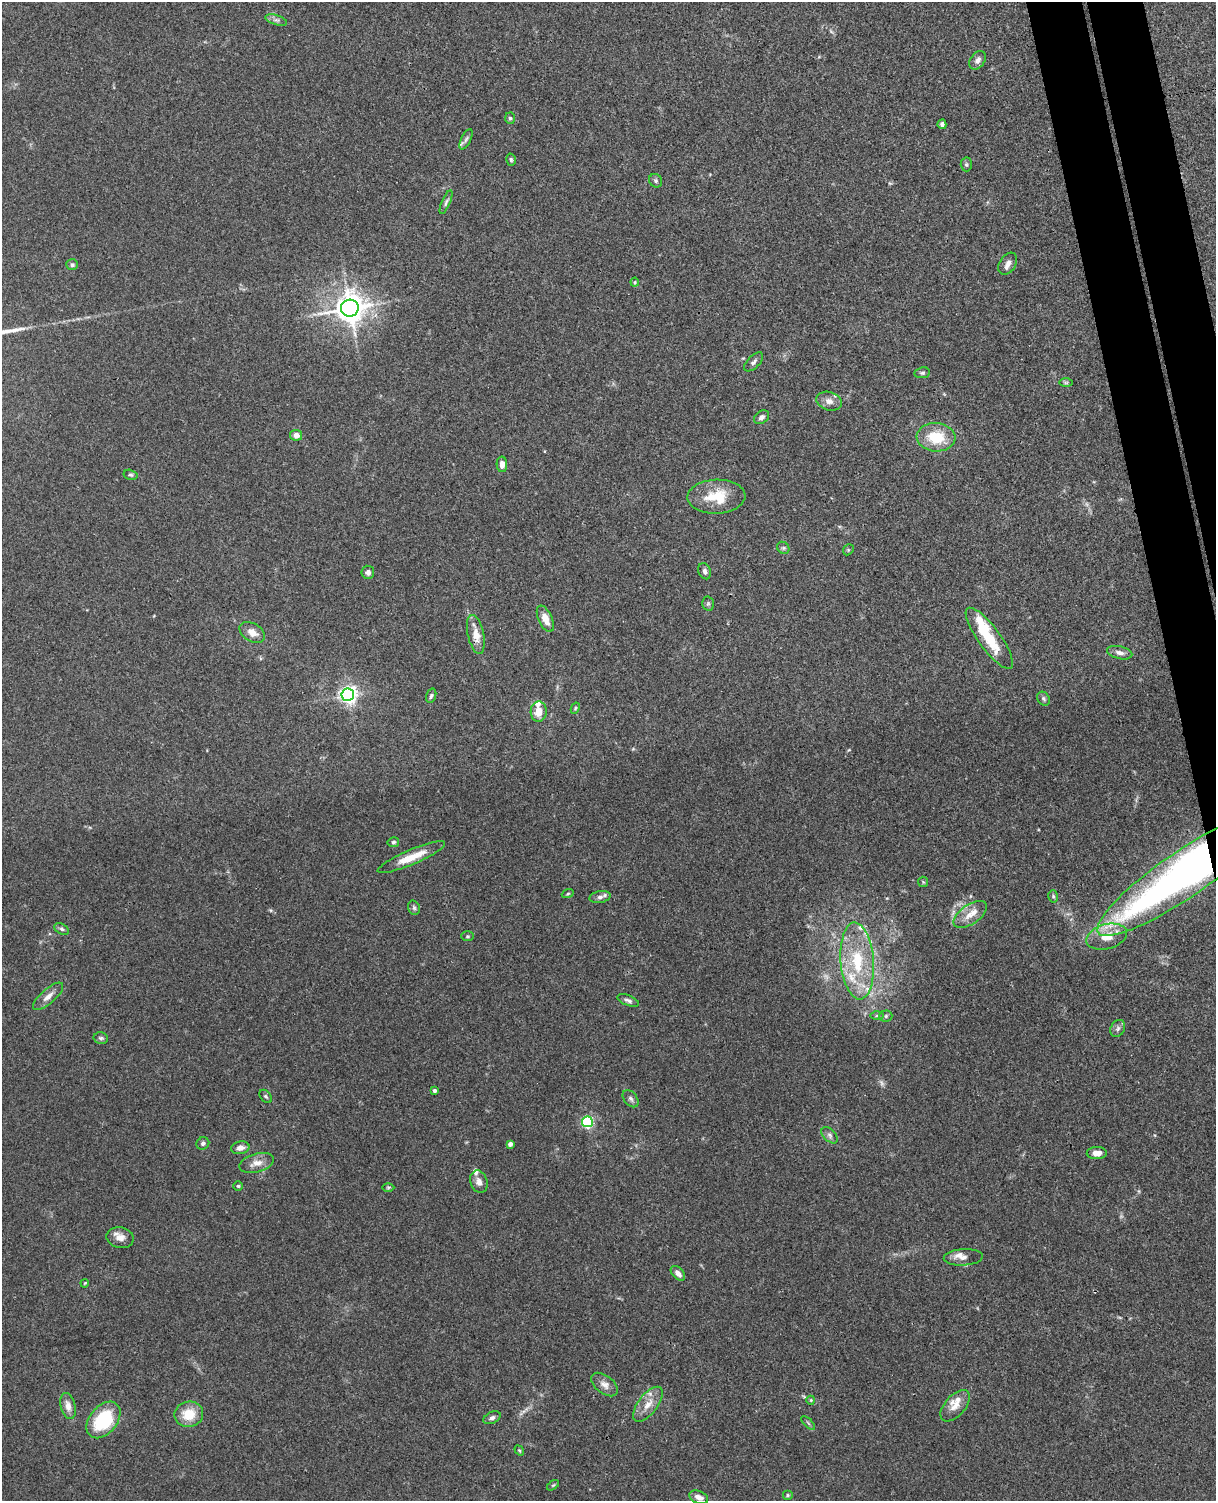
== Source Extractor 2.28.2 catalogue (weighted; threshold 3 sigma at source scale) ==
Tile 6 of 4 x 3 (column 2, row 2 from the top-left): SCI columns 1272-2485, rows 1649-3147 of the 4968 x 4908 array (HDU 1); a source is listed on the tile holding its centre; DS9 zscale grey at full resolution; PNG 1218 x 1503 px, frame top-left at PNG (2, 2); each listed source drawn as its Kron ellipse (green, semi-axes under 4 px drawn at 4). Shown black and unused: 4% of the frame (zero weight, under 3 of 4 exposures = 5% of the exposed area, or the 3 px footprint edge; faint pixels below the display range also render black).
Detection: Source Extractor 2.28.2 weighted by HDU 2 'WHT'; one run over the whole footprint, this tile lists its part. Background 0.0381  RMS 0.0041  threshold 0.0187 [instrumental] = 3 sigma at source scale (4.5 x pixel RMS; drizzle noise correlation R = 1.50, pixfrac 1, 0.05/0.05 arcsec/px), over >= 5 px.
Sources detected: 102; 2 too faint to see at this stretch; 1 inside a brighter object's white glare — neither listed nor drawn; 12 inside a brighter listed object's ellipse — not listed separately; the other 87 listed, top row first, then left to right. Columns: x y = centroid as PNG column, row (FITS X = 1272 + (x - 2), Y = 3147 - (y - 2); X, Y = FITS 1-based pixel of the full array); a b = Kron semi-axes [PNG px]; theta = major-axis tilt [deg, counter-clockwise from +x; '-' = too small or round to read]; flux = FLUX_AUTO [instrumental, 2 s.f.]
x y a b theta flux
276 20 11 5 -17 1.2
978 60 10 7 54 2
510 118 6 5 - 0.76
942 124 5 4 - 1.1
466 139 11 5 64 1.4
511 160 6 4 -75 0.69
966 164 7 5 -88 0.74
656 181 7 6 - 0.89
446 202 13 4 66 1.1
1008 264 12 8 57 2.1
72 265 6 5 - 0.93
635 282 4 4 - 0.42
350 308 9 8 - 650
754 362 12 6 45 1.4
922 373 8 5 8 0.86
1066 383 7 4 0 0.64
829 401 13 9 -18 2.7
761 417 8 6 35 1.5
296 435 6 5 - 2.8
936 437 19 14 -5 14
502 464 8 5 -89 2.4
131 475 7 5 -15 0.78
716 497 29 17 2 14
783 548 6 5 - 0.86
848 550 6 4 46 0.55
705 571 8 6 -66 1.4
368 572 6 6 - 1.6
708 603 7 6 - 0.85
545 619 14 7 -66 4.4
252 632 14 9 -31 3.7
476 635 20 8 -78 5.7
989 638 37 11 -54 16
1120 653 13 6 -14 2.1
348 695 6 6 - 170
431 696 7 5 73 0.87
1043 699 7 6 - 1
575 708 6 4 62 0.53
539 712 10 8 87 5.1
393 842 6 5 - 0.73
411 857 36 7 23 8.3
1183 875 103 23 34 260
923 882 5 5 - 0.55
568 894 6 4 20 0.52
1053 896 6 5 - 0.75
600 897 11 6 11 1.6
414 908 7 5 -74 0.88
970 915 19 9 35 5.1
62 929 7 5 -28 0.93
468 936 6 5 - 0.55
1107 937 21 12 15 8
857 961 38 16 -85 24
48 996 19 7 42 3.3
628 1000 11 5 -22 1.3
877 1016 6 4 1 0.75
886 1016 6 5 - 0.82
1118 1028 9 7 59 1.4
101 1038 7 5 -14 0.96
434 1090 3 3 - 1.2
266 1096 7 5 -48 0.79
631 1099 10 6 -51 1.3
587 1122 5 5 - 56
830 1135 10 6 -46 1.4
203 1143 6 6 - 1.1
510 1144 4 4 - 1.7
240 1148 9 6 11 2.3
1097 1153 10 6 1 3.2
257 1163 18 9 16 3.9
479 1182 11 8 -72 2.5
238 1186 5 4 - 0.55
388 1187 6 4 1 0.6
120 1238 14 10 -12 3.3
963 1257 19 8 3 2.5
678 1273 8 5 -45 2.2
85 1283 4 3 - 0.35
604 1385 15 9 -37 2.9
811 1400 4 4 - 0.42
648 1404 21 9 53 5.4
68 1406 13 7 -76 3.3
955 1406 19 10 49 4.3
189 1414 14 12 10 9.2
492 1418 9 5 25 1.3
103 1420 21 13 50 27
808 1423 8 3 -45 0.62
519 1450 5 3 - 0.5
553 1485 7 3 36 0.49
788 1495 5 5 - 0.61
699 1497 10 6 -22 2.7
Overlapping masked pixels (flux is a lower limit): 2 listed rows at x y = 476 635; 1183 875